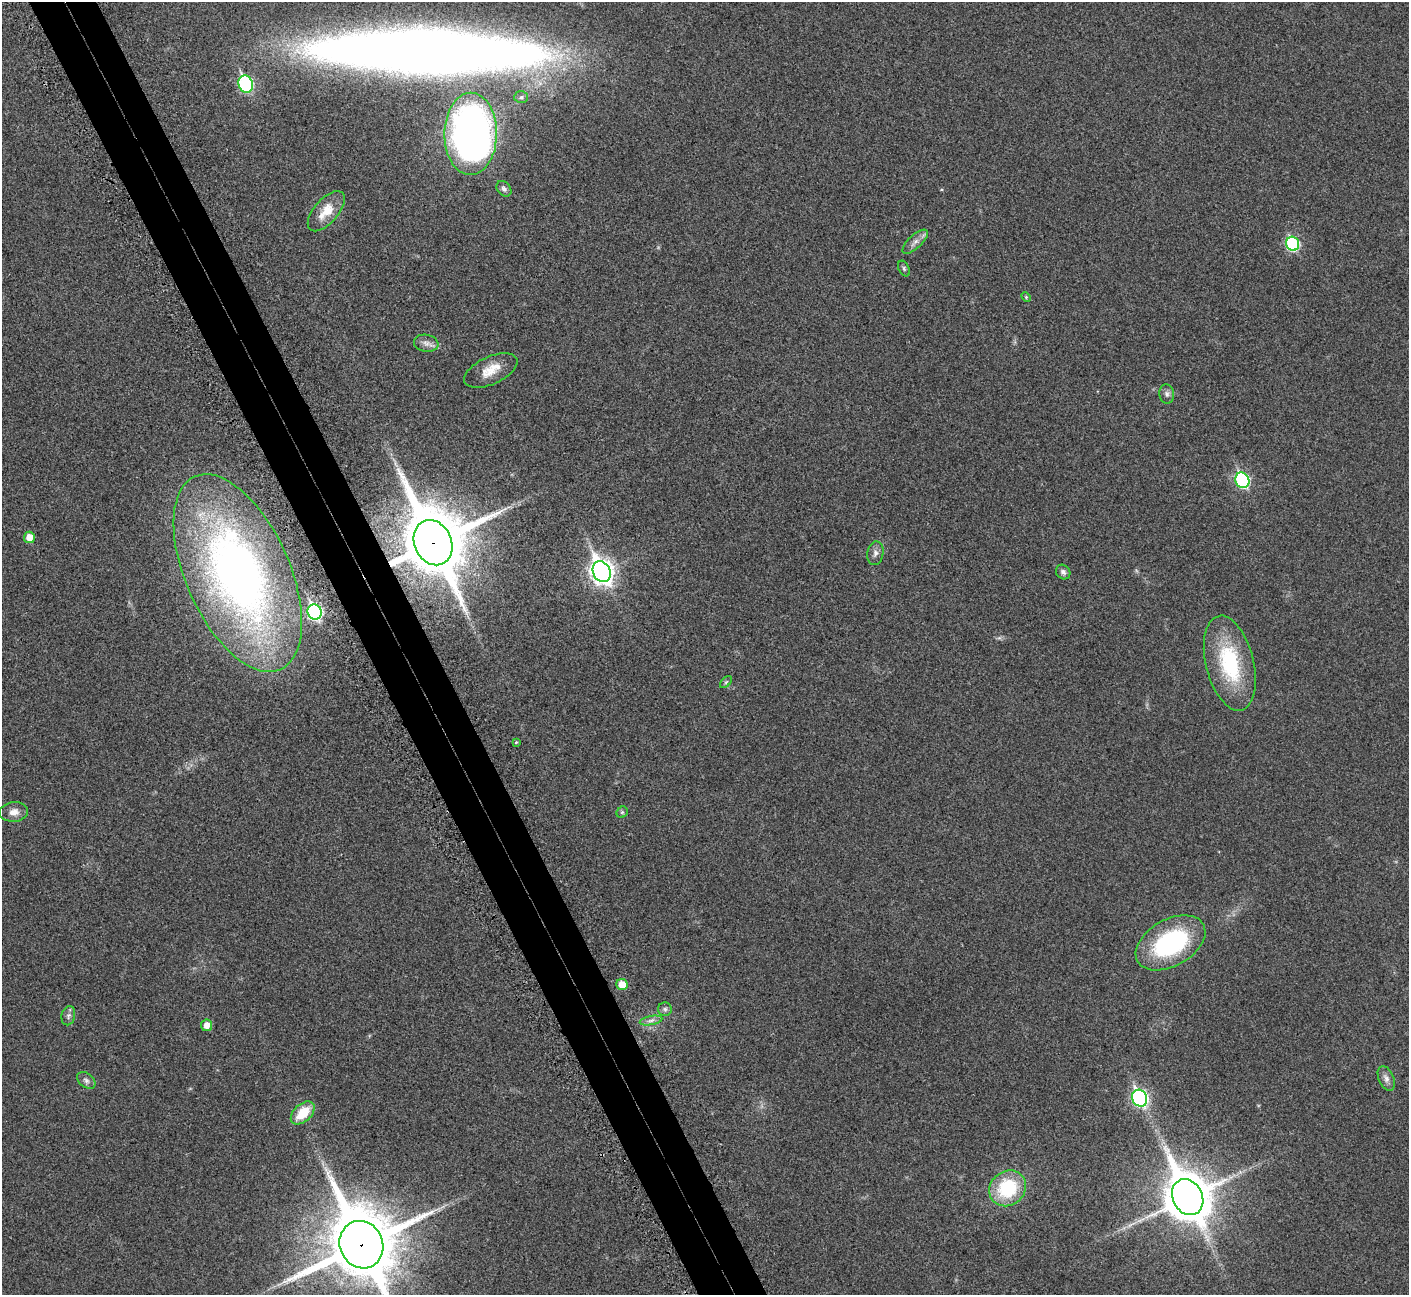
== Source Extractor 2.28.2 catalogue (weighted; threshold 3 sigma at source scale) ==
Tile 11 of 4 x 4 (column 3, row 3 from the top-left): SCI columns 2907-4313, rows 1541-2833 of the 5816 x 5795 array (HDU 1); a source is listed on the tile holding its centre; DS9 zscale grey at full resolution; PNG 1411 x 1297 px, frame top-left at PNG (2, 2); each listed source drawn as its Kron ellipse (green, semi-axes under 4 px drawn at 4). Shown black and unused: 5% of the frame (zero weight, under 3 of 5 exposures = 5% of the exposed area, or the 3 px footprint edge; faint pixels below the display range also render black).
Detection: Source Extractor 2.28.2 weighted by HDU 2 'WHT'; one run over the whole footprint, this tile lists its part. Background 0.0258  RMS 0.006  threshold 0.0271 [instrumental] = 3 sigma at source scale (4.5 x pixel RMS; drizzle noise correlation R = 1.50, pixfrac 1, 0.05/0.05 arcsec/px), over >= 5 px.
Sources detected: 41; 1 inside a brighter object's white glare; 1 long thin detection or spike segment (spike, bleed or trail) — neither listed nor drawn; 1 inside a brighter listed object's ellipse — not listed separately; the other 38 listed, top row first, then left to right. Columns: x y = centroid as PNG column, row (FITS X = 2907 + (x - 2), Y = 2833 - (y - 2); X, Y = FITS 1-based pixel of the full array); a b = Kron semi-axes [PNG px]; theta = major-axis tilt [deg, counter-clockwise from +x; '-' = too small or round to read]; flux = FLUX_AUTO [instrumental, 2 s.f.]
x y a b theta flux
246 84 9 7 -73 77
521 97 7 6 - 1.4
471 134 41 26 90 310
504 189 9 6 -47 1.8
326 211 24 12 49 11
915 242 16 6 44 3.2
1293 244 7 6 - 56
904 268 8 5 -64 1.2
1026 297 5 3 - 0.57
426 343 12 8 -10 3.1
491 370 28 14 24 9.9
1167 394 9 7 -80 1.9
1242 480 8 7 - 72
29 537 5 5 - 6.2
433 543 23 18 -66 4400
875 553 12 8 80 2.6
602 572 11 8 -65 400
1063 572 8 6 -46 1.6
238 573 106 52 -66 330
315 612 8 7 - 85
1230 663 48 24 -76 46
726 682 7 4 45 0.99
516 742 4 4 - 0.5
14 812 14 9 6 4.1
622 812 6 5 - 0.86
1171 943 38 23 29 67
622 984 6 5 - 8.5
665 1009 7 7 - 1.5
68 1016 10 6 78 2
651 1020 11 4 11 2.3
207 1025 6 5 - 5
1386 1078 13 7 -67 2.9
86 1080 10 7 -39 2.1
1140 1098 8 7 - 120
303 1113 14 9 42 13
1008 1188 19 17 39 33
1188 1197 19 15 -64 1900
361 1245 24 21 -65 4700
Overlapping masked pixels (flux is a lower limit): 2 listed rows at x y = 433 543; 361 1245
Isophote crosses this tile's border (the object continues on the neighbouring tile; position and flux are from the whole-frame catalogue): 1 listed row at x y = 361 1245